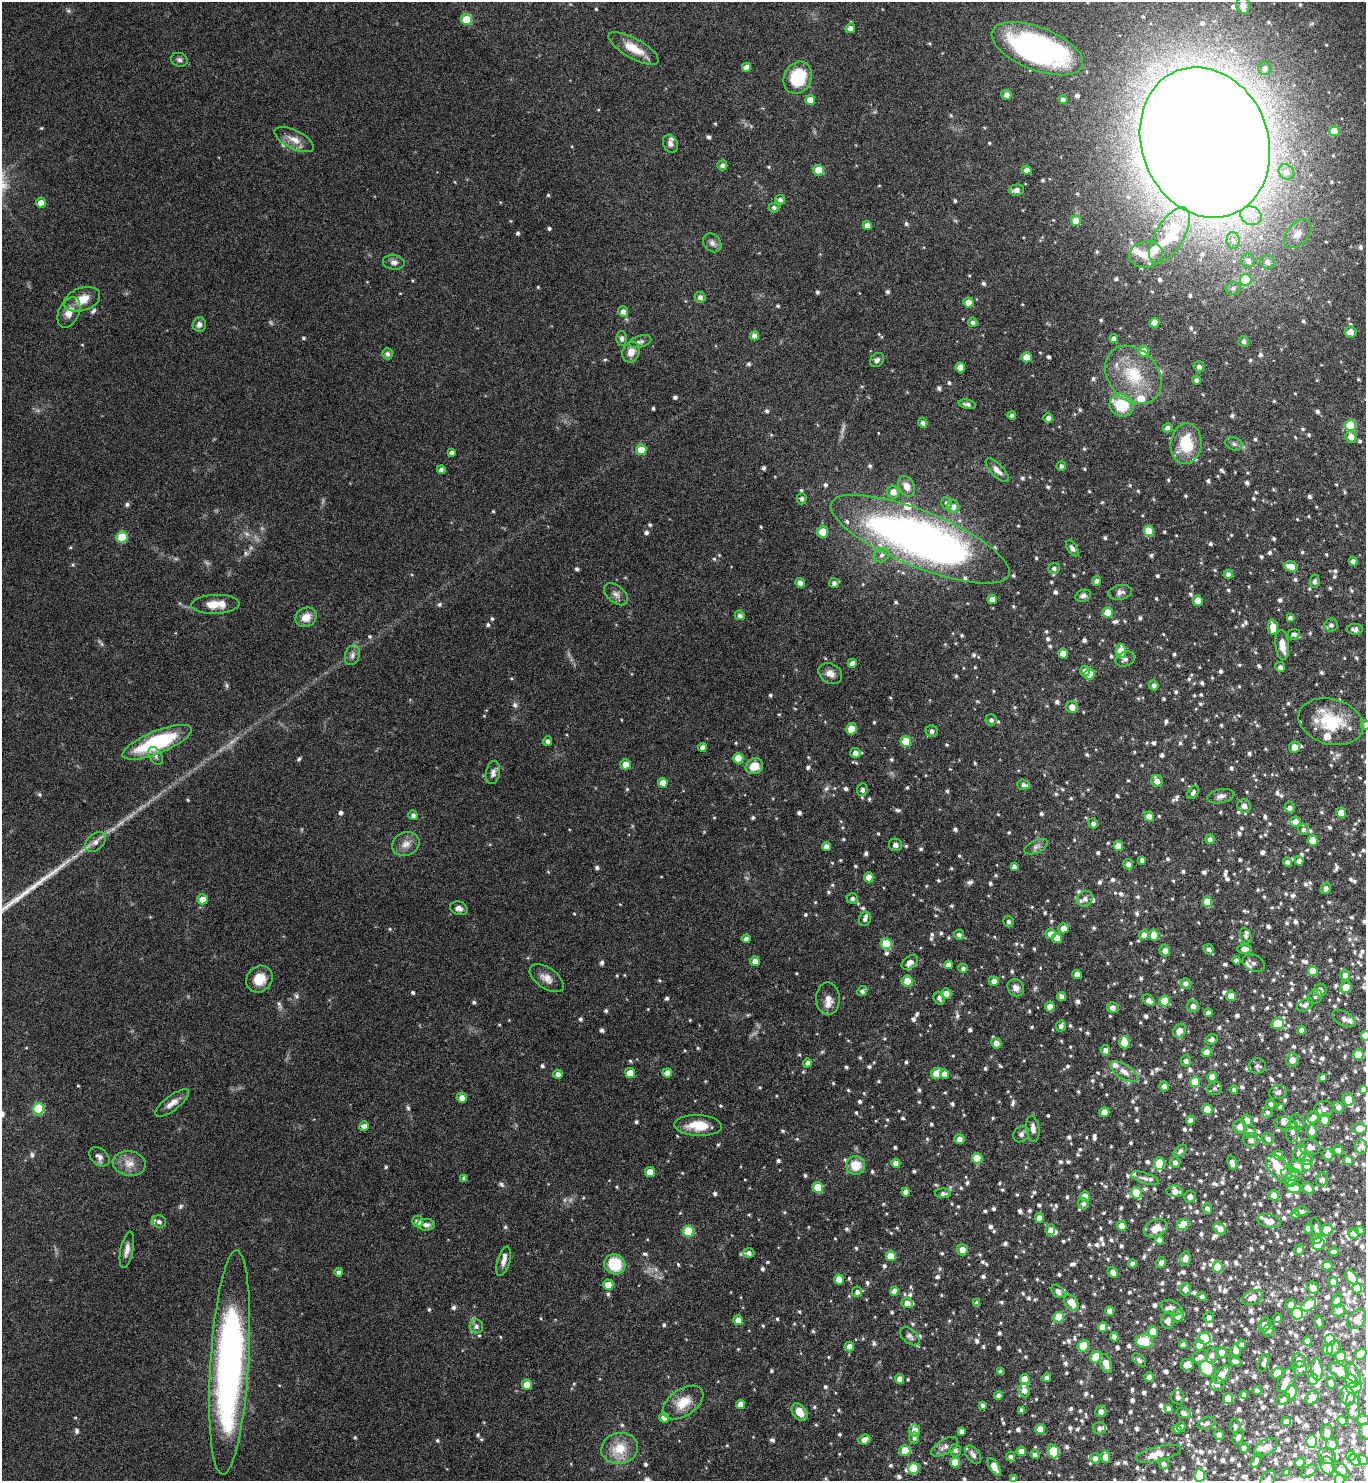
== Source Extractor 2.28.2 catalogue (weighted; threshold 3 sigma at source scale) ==
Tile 6 of 4 x 4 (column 2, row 2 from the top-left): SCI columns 1524-2887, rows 2962-4440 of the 5914 x 5919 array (HDU 1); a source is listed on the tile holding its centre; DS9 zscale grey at full resolution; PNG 1368 x 1483 px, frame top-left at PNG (2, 2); each listed source drawn as its Kron ellipse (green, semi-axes under 4 px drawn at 4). Nothing masked; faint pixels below the display range render black.
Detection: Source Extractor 2.28.2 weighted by HDU 2 'WHT'; one run over the whole footprint, this tile lists its part. Background 0.0784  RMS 0.0045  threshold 0.0183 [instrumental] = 3 sigma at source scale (4.09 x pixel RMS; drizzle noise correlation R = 1.36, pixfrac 0.8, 0.05/0.05 arcsec/px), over >= 5 px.
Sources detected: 1454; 5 too faint to see at this stretch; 6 inside a brighter object's white glare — neither listed nor drawn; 88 inside a brighter listed object's ellipse — not listed separately; of the other 1355, all 500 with FLUX_AUTO >= 1.21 (the completeness limit of this list) listed and drawn (855 fainter detections not listed), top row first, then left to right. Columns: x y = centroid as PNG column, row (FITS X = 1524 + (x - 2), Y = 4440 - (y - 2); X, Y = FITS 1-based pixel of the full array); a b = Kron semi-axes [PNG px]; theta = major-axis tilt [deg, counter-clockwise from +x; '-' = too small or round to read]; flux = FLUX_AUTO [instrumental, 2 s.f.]
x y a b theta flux
1243 5 8 6 -82 2.6
466 20 5 5 - 12
850 28 5 4 - 1.9
634 48 28 10 -29 7.9
1037 49 48 21 -21 88
179 60 8 6 -18 1.2
746 67 5 4 - 2.6
1265 68 7 6 - 1.4
798 78 16 13 63 19
1006 95 5 5 - 2.3
810 100 5 5 - 3.5
1063 100 4 4 - 1.5
1334 131 5 5 - 7.3
294 140 21 9 -26 4.4
1205 142 77 63 -68 2000
670 144 9 7 -63 1.7
722 165 5 5 - 1.5
819 170 5 5 - 6.8
1027 170 5 4 - 2.3
1286 172 8 7 - 2.1
1017 190 7 5 3 2.2
780 200 5 4 - 1.4
41 203 5 5 - 3.8
774 208 5 5 - 1.2
1251 216 11 9 -28 4.2
1076 221 5 5 - 4.7
867 226 4 4 - 3
1298 234 17 10 48 4.5
1169 235 31 14 59 14
1233 240 8 6 -87 1.7
712 243 10 8 -48 1.8
1146 255 17 13 9 6.2
1248 261 7 6 - 2.3
394 262 11 7 -7 1.9
1268 262 7 6 - 2.1
1246 280 6 6 - 15
1233 288 7 6 - 1.4
700 297 5 5 - 1.6
82 299 19 11 19 6.2
968 302 5 5 - 3.8
69 312 16 10 64 4.3
623 312 5 5 - 2
973 322 5 4 - 1.3
1154 323 5 5 - 4.5
199 324 7 6 - 1.8
1350 332 6 5 - 3.1
754 336 4 4 - 2.1
622 338 7 5 90 1.4
1114 339 4 4 - 1.6
640 341 11 6 16 1.2
1244 341 5 5 - 1.4
1143 351 5 5 - 5
631 352 10 8 69 4.1
387 354 5 5 - 1.4
1027 357 5 5 - 5.3
877 360 8 6 48 1.3
1199 367 6 5 - 1.6
960 368 5 5 - 4.8
1133 375 32 25 -48 21
1196 380 4 4 - 1.2
967 404 9 4 -12 1.4
1122 405 12 11 - 14
1012 416 4 4 - 1.4
1048 418 5 4 - 1.4
923 423 5 4 - 1.4
1350 426 5 5 - 18
1168 428 5 4 - 1.6
1351 437 6 5 - 3.3
1186 444 20 15 86 15
1234 444 9 6 -21 1.4
641 450 5 5 - 6.4
452 452 4 4 - 1.4
1061 466 5 4 - 1.2
441 470 4 4 - 1.4
997 470 15 6 -46 2.5
907 486 11 7 -62 3.5
893 492 6 6 - 3.5
802 499 5 5 - 1.2
947 503 6 5 - 1.5
953 507 6 6 - 2.7
1149 531 5 5 - 10
822 532 5 5 - 5.9
122 537 5 5 - 12
920 539 96 28 -22 290
1072 548 9 5 -56 1.6
882 555 8 6 31 1.4
1353 561 4 4 - 1.6
1291 566 7 5 -17 4.6
1054 568 6 5 - 1.4
1228 574 4 4 - 1.7
1096 581 5 4 - 1.4
1315 581 7 5 81 1.3
800 583 5 4 - 2.3
834 583 5 5 - 1.5
1120 592 12 7 11 2
616 594 14 8 -40 2.3
1083 596 8 5 23 1.3
992 599 5 5 - 3.2
1198 601 5 5 - 4.8
215 604 24 9 2 7.1
1108 613 5 5 - 6.8
740 615 5 4 - 1.4
306 617 11 9 31 4.8
1290 618 4 4 - 1.3
1331 625 6 6 - 1.7
1273 627 8 5 -85 6
1355 629 8 5 -1 1.7
1294 634 6 5 - 1.4
1282 645 15 6 -83 4.8
1121 651 7 5 -87 7.1
1063 653 5 5 - 4
352 655 10 7 72 1.8
1125 659 10 7 21 1.7
852 663 4 4 - 2.3
1280 667 5 4 - 1.5
1085 671 5 5 - 2.2
830 673 12 9 -29 3.1
1090 674 5 5 - 7.5
1154 685 5 4 - 1.4
1072 707 6 6 - 3.4
991 720 5 5 - 1.3
1331 722 33 22 -15 19
1365 725 5 4 - 1.6
851 729 6 5 - 6.5
932 731 6 6 - 1.5
547 741 5 4 - 1.3
157 742 37 11 22 37
906 742 5 5 - 9.7
702 747 4 4 - 2
1295 747 6 5 - 3.8
855 753 5 5 - 1.9
156 756 9 6 -58 1.3
738 758 5 5 - 7.4
625 764 5 5 - 3.9
754 766 9 7 23 6.5
493 773 12 7 79 1.9
1157 781 6 5 - 2.9
663 783 5 5 - 4.8
1023 785 6 5 - 1.3
862 790 6 5 - 1.5
1193 792 7 5 55 1.4
1221 796 14 7 12 2
1244 806 7 6 - 2.5
1290 807 6 5 - 1.3
1341 813 5 5 - 4.9
413 815 5 4 - 1.4
1149 816 5 4 - 3.4
1296 821 5 5 - 3
1093 823 5 4 - 1.5
1304 829 5 5 - 1.2
1210 839 5 4 - 1.7
1313 840 5 5 - 6.5
95 842 12 8 45 2.5
406 844 14 11 22 3.6
895 845 6 6 - 1.7
1118 846 5 5 - 4.8
826 847 4 4 - 2.2
1036 847 13 6 24 1.7
1142 860 4 4 - 1.4
1299 861 5 4 - 2
1287 862 5 4 - 1.3
1128 864 5 4 - 1.7
1014 866 4 4 - 1.3
869 877 5 4 - 4.1
1326 888 6 4 57 1.6
852 898 5 5 - 1.3
202 899 5 5 - 4.4
1085 899 8 7 - 2
1207 902 5 5 - 5.9
459 908 9 6 -18 1.9
865 919 7 6 - 1.5
1009 921 5 5 - 1.3
1063 928 5 5 - 3.5
1050 934 5 5 - 2.6
959 935 5 5 - 1.3
1144 935 5 5 - 2.8
1154 935 5 5 - 4.7
1246 936 8 5 -73 1.2
1057 938 5 5 - 4.1
746 939 4 4 - 1.7
886 944 5 5 - 13
1209 949 5 4 - 1.5
1245 949 7 5 -1 2.8
1165 951 6 5 - 2.1
1236 960 4 4 - 1.3
755 961 5 4 - 3.4
910 962 9 6 38 2.8
1254 963 11 8 -22 1.4
948 965 4 4 - 2.1
963 968 4 4 - 1.2
1313 971 5 5 - 6.4
1077 974 5 4 - 3.1
1345 975 5 5 - 2.4
547 978 19 10 -35 3.8
259 979 14 12 48 6.8
907 981 5 5 - 4.6
994 981 5 5 - 2.5
1186 983 5 5 - 1.5
1346 987 6 5 - 6.1
1016 988 9 8 - 2.2
1320 990 6 6 - 2.8
862 991 5 4 - 1.5
946 994 5 5 - 3.6
1231 996 5 5 - 5.1
1062 997 5 4 - 1.8
1315 997 8 6 44 1.3
939 998 7 5 -60 1.4
828 999 16 11 -89 3.3
1149 1000 7 5 -42 2.1
1165 1001 5 5 - 9
1305 1005 9 5 29 1.4
1050 1006 5 5 - 3.3
1193 1006 6 6 - 2.3
1113 1008 5 5 - 2.1
1208 1013 4 4 - 2
1344 1019 13 7 -29 1.8
1278 1023 6 5 - 11
1061 1026 5 5 - 1.5
1302 1030 4 4 - 1.9
1179 1031 7 6 - 3.3
1365 1036 5 5 - 4.9
1212 1039 6 5 - 1.6
1124 1042 6 5 - 9.9
996 1043 5 5 - 3
1105 1050 5 4 - 2.2
1207 1052 5 5 - 3.6
1358 1055 5 5 - 8.8
1292 1060 7 6 - 2.8
1186 1061 5 5 - 1.3
807 1063 4 4 - 1.7
1257 1066 9 7 4 1.4
1124 1072 15 7 -33 3.3
630 1073 5 5 - 6
667 1073 4 4 - 2.7
937 1073 6 5 - 6.5
558 1074 5 4 - 1.9
944 1074 5 4 - 2.9
1212 1077 5 5 - 4.6
1322 1077 4 4 - 1.6
1195 1082 5 5 - 9.2
1164 1086 5 4 - 1.9
1215 1088 7 6 - 1.3
1363 1089 4 4 - 1.3
1234 1090 4 4 - 1.3
1278 1092 9 7 14 1.7
462 1098 5 4 - 3.1
1348 1100 6 5 - 6.7
172 1103 20 7 37 3.6
1271 1104 5 5 - 1.3
1280 1107 4 4 - 1.4
1338 1107 5 5 - 1.8
38 1109 5 5 - 20
1207 1109 5 5 - 6.8
1324 1109 10 8 8 1.7
1104 1112 5 5 - 3.1
1267 1112 6 5 - 1.2
1313 1117 7 5 60 2.2
1190 1120 4 4 - 2.3
1247 1120 5 5 - 3.2
1324 1120 6 5 - 4.9
1297 1122 8 7 - 1.6
1285 1123 11 6 -10 1.8
698 1125 24 10 -2 8.9
364 1126 5 4 - 2.5
1240 1127 7 6 - 2.4
1359 1128 7 5 1 4.2
1033 1129 13 6 -82 2.3
1250 1131 6 6 - 1.6
1292 1131 11 6 87 2
1312 1131 6 5 - 2.9
1021 1134 9 7 50 1.6
959 1139 5 5 - 2.3
1268 1139 6 5 - 1.6
1251 1140 7 6 - 2.3
1361 1146 7 6 - 2
1310 1147 10 8 5 2.7
1338 1150 5 4 - 2
1180 1151 7 5 43 1.3
1300 1153 9 6 77 4.5
1278 1155 5 5 - 3.7
1328 1155 6 5 - 2.5
99 1157 11 8 -42 2
977 1158 5 5 - 8.3
1307 1158 7 6 - 1.3
1348 1160 5 4 - 3.1
1175 1162 5 5 - 1.6
129 1163 16 12 -9 4.8
896 1163 4 4 - 3.5
1232 1163 7 4 -73 2.5
1159 1164 6 5 - 15
856 1165 9 9 - 7.8
1297 1166 7 6 - 4.4
1307 1166 5 5 - 13
1279 1168 17 9 -52 9.8
650 1172 5 5 - 5.2
1292 1174 10 6 -14 1.6
464 1178 4 4 - 1.4
1145 1178 14 5 -18 1.8
1322 1179 7 6 - 1.4
1290 1180 6 5 - 2.6
818 1187 5 5 - 12
1294 1188 7 5 2 4.8
1308 1188 6 5 - 3.5
1175 1191 8 5 -12 3.1
906 1192 4 4 - 2.5
943 1193 8 5 -1 1.3
1136 1193 6 5 - 9.9
1274 1195 5 5 - 5.4
1085 1197 5 5 - 4.4
1190 1197 6 6 - 2.1
1083 1204 5 5 - 1.4
1207 1208 5 5 - 1.8
1301 1211 7 5 -1 1.3
1295 1214 4 4 - 1.3
1039 1218 5 4 - 3.2
418 1221 5 5 - 2.8
1269 1221 12 6 -14 3.7
159 1222 7 6 - 1.6
1183 1224 6 5 - 7
426 1225 9 6 -4 1.6
1122 1226 5 4 - 4
1156 1228 12 8 23 4.7
1316 1228 10 5 -76 1.5
1220 1229 7 5 -39 3.9
1308 1229 4 4 - 3.5
1050 1230 6 5 - 2.6
1327 1230 6 5 - 8.2
688 1231 5 5 - 18
1360 1231 5 4 - 1.3
1354 1233 5 5 - 2.7
1316 1239 5 5 - 3.1
1159 1240 4 4 - 1.8
1319 1244 6 6 - 2.9
127 1250 18 6 79 2.6
962 1250 5 5 - 3.5
1299 1250 5 5 - 1.4
1333 1252 5 4 - 1.8
749 1253 5 5 - 1.5
891 1256 5 5 - 6.4
1185 1258 7 5 82 2.7
504 1261 15 6 74 2.6
1161 1263 6 4 54 1.2
615 1264 11 10 - 16
1133 1264 4 4 - 1.8
1327 1265 5 5 - 2.8
1218 1267 5 5 - 9
339 1272 4 4 - 1.5
1113 1272 6 4 -48 2.4
1352 1277 8 5 -52 4.3
839 1279 5 5 - 6.1
1333 1282 5 5 - 2
608 1285 5 5 - 4.8
1313 1288 6 5 - 3.3
1357 1288 5 5 - 6.9
1185 1289 6 5 - 2.5
894 1291 5 4 - 2.3
1058 1291 7 5 -48 2
857 1292 5 5 - 1.4
1202 1297 5 4 - 1.3
1252 1298 10 7 19 3.7
1337 1301 7 5 72 2
907 1303 5 5 - 2.8
977 1303 4 4 - 1.8
1071 1303 8 6 -51 4.9
1291 1305 5 5 - 2.2
1309 1305 8 5 37 12
1172 1308 11 7 -22 2.7
1110 1311 4 4 - 3.6
1339 1311 6 6 - 2.7
1297 1314 6 5 - 26
1178 1316 6 6 - 3.3
1059 1317 5 5 - 9.8
1209 1317 5 5 - 1.6
1278 1318 4 4 - 1.3
1357 1319 11 8 50 3
738 1320 5 5 - 3.1
1168 1321 8 6 -87 2.7
1319 1322 7 3 -73 1.5
1265 1325 7 5 65 2.6
476 1326 7 6 - 1.6
1103 1327 5 4 - 4.2
1269 1330 6 5 - 1.4
1153 1332 5 5 - 5.9
910 1336 11 7 -41 1.6
1114 1337 4 4 - 2.2
1205 1338 6 6 - 21
1330 1339 5 5 - 9.5
1144 1341 9 6 -10 15
1307 1341 5 4 - 2.5
1242 1344 5 4 - 1.3
1183 1345 4 4 - 1.4
1199 1345 5 5 - 3.3
849 1346 5 5 - 3.2
1083 1346 6 5 - 11
1334 1348 7 6 - 1.6
1236 1350 6 5 - 3.7
1328 1350 5 5 - 7.9
1222 1352 5 5 - 2.7
1361 1354 6 5 - 7.1
1212 1355 8 6 81 1.8
1200 1356 8 6 20 1.5
1341 1356 5 5 - 6.5
1096 1357 6 5 - 11
1139 1360 8 5 -42 1.5
1299 1360 7 7 - 3
1235 1361 7 4 -17 1.3
230 1362 112 19 86 190
1106 1363 10 5 -70 4.5
1264 1363 9 5 69 1.6
1187 1365 6 6 - 3.3
1300 1368 7 7 - 2
1208 1369 9 7 -45 14
1317 1369 11 5 -84 5.9
1339 1371 11 6 -35 4.6
1001 1372 4 4 - 1.7
1277 1373 6 5 - 3.1
1222 1374 10 6 51 4.9
1353 1374 12 6 -64 1.8
1149 1377 5 4 - 2.1
1047 1378 4 4 - 1.5
900 1379 5 4 - 3
1025 1379 5 5 - 6
1313 1379 5 5 - 5.7
1287 1380 14 7 57 2.6
1351 1381 7 6 - 3
1331 1383 6 4 -71 2.1
1217 1384 7 6 - 2.1
527 1385 5 5 - 5.5
1354 1388 7 6 - 3.2
1024 1390 7 5 -84 2.3
1257 1391 4 4 - 1.3
1291 1392 7 5 87 13
998 1395 4 4 - 1.4
1244 1395 4 4 - 1.6
1347 1396 9 7 -77 5.2
1178 1397 7 6 - 1.5
1312 1398 8 5 49 4.4
1228 1399 5 5 - 7.9
1283 1399 7 4 33 1.3
683 1403 23 13 34 7.8
740 1404 4 4 - 3.1
983 1405 4 4 - 1.3
1353 1406 13 7 -84 2.9
1169 1409 4 4 - 1.4
1022 1410 4 3 - 1.5
1101 1411 6 5 - 2
799 1412 10 6 -53 5.3
1184 1413 7 5 -22 1.7
664 1417 5 4 - 2.8
1363 1420 6 5 - 2.1
1342 1421 5 4 - 2.2
1286 1422 5 4 - 3
1207 1423 10 5 23 1.6
1235 1426 7 5 -84 1.4
1181 1427 4 4 - 1.9
1099 1428 6 6 - 1.5
1040 1429 5 5 - 5.4
1177 1429 4 4 - 2
915 1430 6 5 - 3.4
962 1431 4 4 - 1.4
1327 1432 8 6 81 2.3
1365 1432 8 6 85 1.7
1219 1435 5 5 - 1.7
1238 1437 7 5 62 1.3
914 1438 5 5 - 1.2
864 1440 6 5 - 3.2
1312 1441 6 5 - 21
1332 1444 6 5 - 1.8
945 1447 15 7 30 2.3
1266 1447 13 7 28 2.5
619 1448 18 15 11 9.8
1244 1448 4 4 - 2.6
955 1450 6 5 - 1.3
905 1451 5 5 - 9.1
1021 1451 5 4 - 3.5
1053 1451 7 5 -70 16
1158 1454 23 7 14 4.7
973 1455 10 6 -51 2
1035 1455 4 4 - 1.3
1327 1456 9 7 -28 2.1
1351 1456 5 4 - 4.9
1011 1457 5 4 - 1.3
1105 1457 6 5 - 4
1095 1458 5 5 - 1.9
1256 1460 8 4 67 1.3
1355 1460 7 4 -46 2.3
1363 1460 5 4 - 3.6
955 1462 5 5 - 7
1300 1462 5 4 - 4.2
1164 1464 5 5 - 1.4
1328 1466 9 6 -78 1.6
994 1467 10 4 -59 4.8
913 1468 5 5 - 15
1341 1470 10 5 -38 1.7
1309 1471 9 5 35 1.3
1287 1472 4 4 - 1.6
1200 1475 6 5 - 11
1014 1479 4 4 - 1.7
1268 1479 10 6 57 1.7
1340 1480 5 5 - 6
Isophote crosses this tile's border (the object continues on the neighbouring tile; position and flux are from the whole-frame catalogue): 11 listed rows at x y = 1205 142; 1365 725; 1365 1036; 1358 1055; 1359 1128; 1361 1354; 1365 1432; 1363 1460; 1014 1479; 1268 1479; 1340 1480